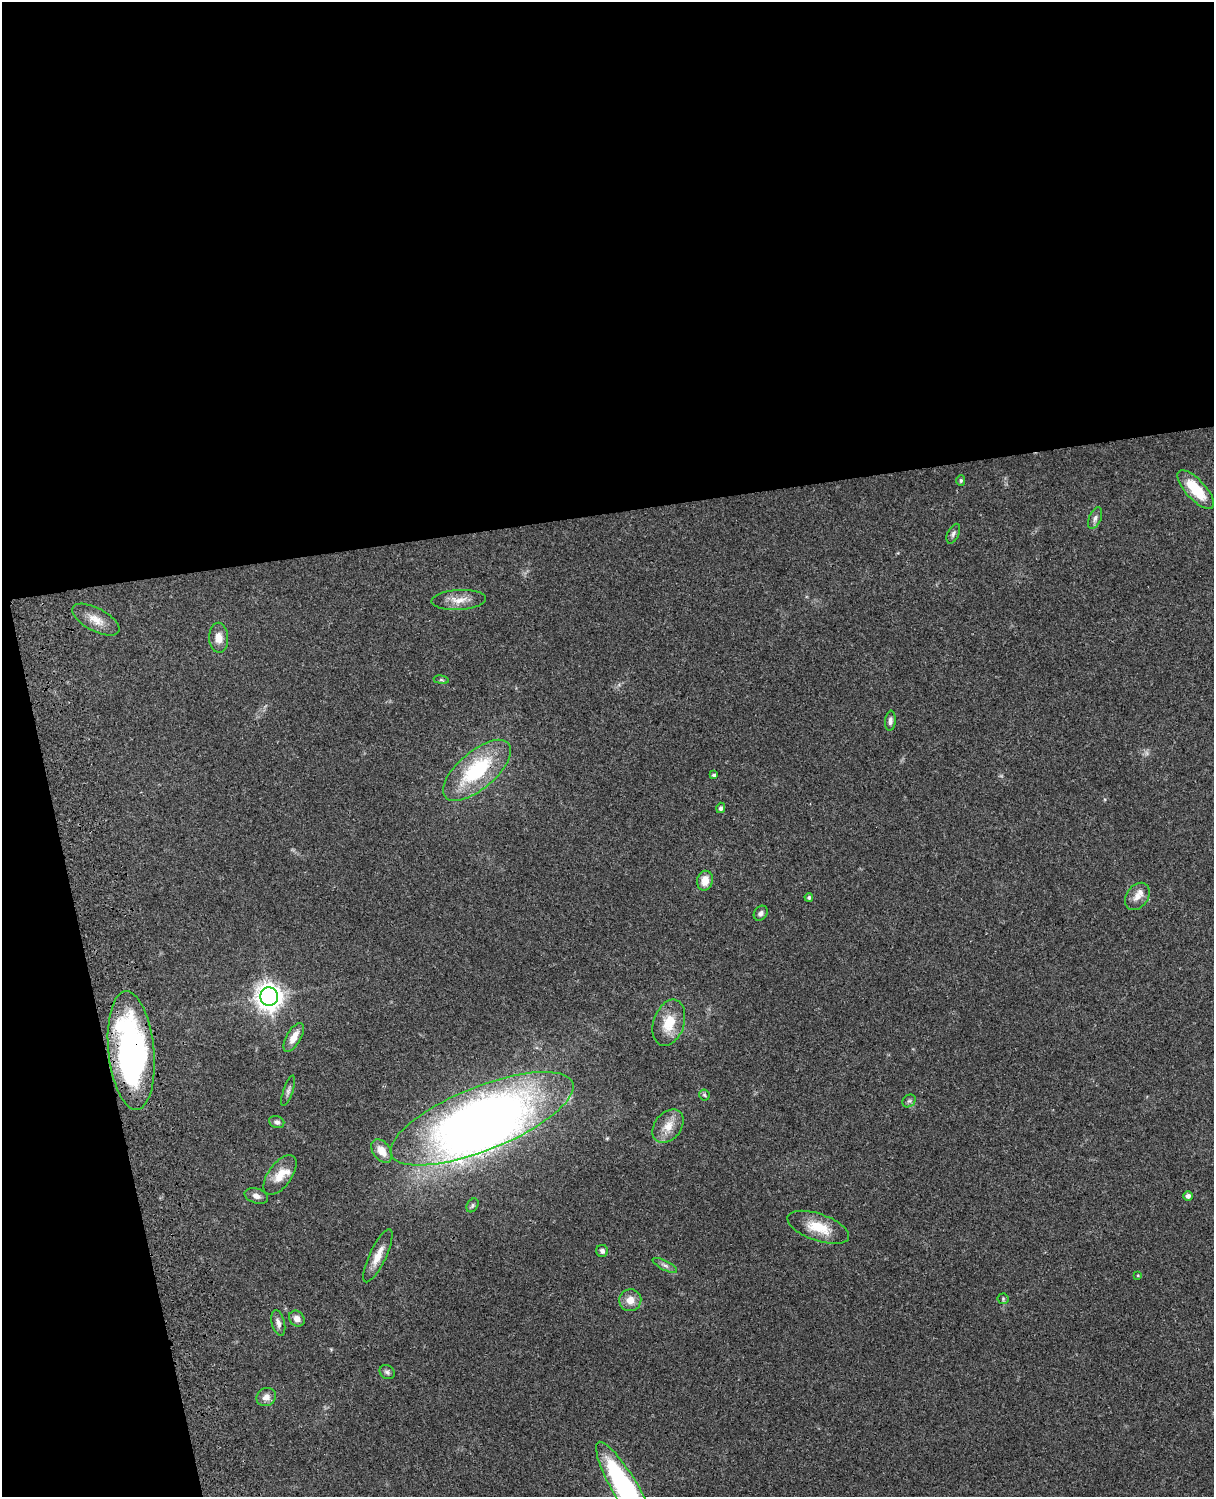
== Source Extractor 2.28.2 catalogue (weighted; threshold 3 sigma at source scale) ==
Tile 1 of 4 x 3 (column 1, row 1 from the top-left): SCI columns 123-1334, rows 3269-4763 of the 5088 x 4927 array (HDU 1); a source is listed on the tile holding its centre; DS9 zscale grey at full resolution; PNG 1216 x 1499 px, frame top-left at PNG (2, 2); each listed source drawn as its Kron ellipse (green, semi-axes under 4 px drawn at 4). Shown black and unused: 39% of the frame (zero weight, under 3 of 4 exposures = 6% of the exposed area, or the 3 px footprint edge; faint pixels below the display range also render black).
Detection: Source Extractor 2.28.2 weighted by HDU 2 'WHT'; one run over the whole footprint, this tile lists its part. Background 0.107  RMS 0.0065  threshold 0.0293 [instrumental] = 3 sigma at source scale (4.5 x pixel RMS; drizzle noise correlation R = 1.50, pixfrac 1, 0.05/0.05 arcsec/px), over >= 5 px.
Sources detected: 47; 1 too faint to see at this stretch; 1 inside a brighter object's white glare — neither listed nor drawn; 2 inside a brighter listed object's ellipse — not listed separately; the other 43 listed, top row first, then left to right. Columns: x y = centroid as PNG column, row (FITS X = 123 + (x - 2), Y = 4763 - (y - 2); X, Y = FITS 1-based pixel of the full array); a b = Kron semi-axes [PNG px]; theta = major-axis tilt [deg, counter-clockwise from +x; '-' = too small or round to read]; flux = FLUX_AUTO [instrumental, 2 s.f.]
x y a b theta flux
961 481 5 4 - 0.97
1196 490 25 10 -48 22
1095 518 11 6 68 2.3
953 534 10 5 65 1.8
459 600 27 10 3 8.1
96 620 26 11 -28 9.3
219 638 15 9 -88 6.2
441 680 7 4 -8 0.88
890 721 10 5 83 2.2
477 770 41 19 40 53
714 775 4 4 - 1.2
721 808 5 4 - 1.5
705 881 10 8 78 7
1137 896 15 10 54 5.4
809 897 4 4 - 1.2
761 913 8 6 54 2.1
269 996 9 9 - 600
669 1023 24 15 71 16
294 1037 16 7 60 6.9
131 1050 59 23 -84 170
288 1091 16 5 71 2.2
704 1095 5 5 - 0.94
909 1101 7 6 - 1.3
482 1119 97 32 22 440
277 1122 8 6 -21 2
668 1126 18 13 51 9.5
382 1151 13 8 -54 8
280 1175 23 11 54 11
256 1196 12 7 -18 3.3
1188 1196 5 4 - 2.5
472 1205 7 5 59 1.2
818 1227 32 13 -19 17
602 1251 6 6 - 2
378 1256 29 8 65 8.5
665 1265 14 4 -27 2.3
1138 1275 3 3 - 0.53
1003 1299 5 5 - 0.87
630 1300 11 11 - 6.4
297 1319 8 7 - 4.3
278 1323 13 6 -76 3
387 1372 8 6 -32 1.7
266 1397 10 9 - 4.3
625 1489 54 12 -59 120
Overlapping masked pixels (flux is a lower limit): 2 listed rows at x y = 477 770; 131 1050
Isophote crosses this tile's border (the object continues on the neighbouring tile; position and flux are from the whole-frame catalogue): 1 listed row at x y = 625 1489